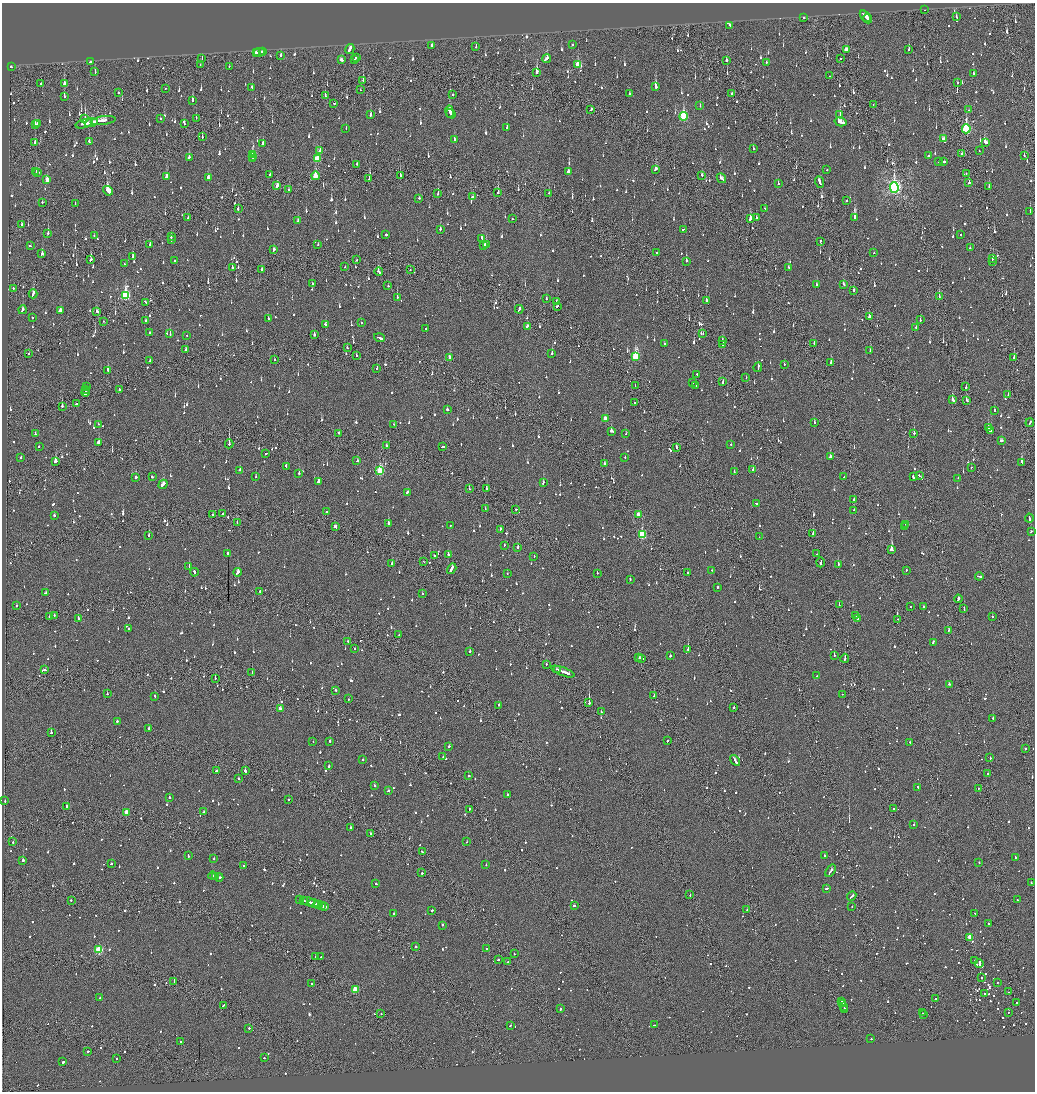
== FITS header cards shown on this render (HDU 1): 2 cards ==
NAXIS1  =                 2065
NAXIS2  =                 2179

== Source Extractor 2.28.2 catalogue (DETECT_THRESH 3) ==
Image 2065 x 2179 px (HDU 1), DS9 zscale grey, zoomed out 1/2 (1 PNG px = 2 x 2 image px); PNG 1037 x 1094 px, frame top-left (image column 1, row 2178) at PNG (2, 3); each listed source drawn as its Kron ellipse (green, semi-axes under 4 px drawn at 4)
Background -0.107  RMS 0.066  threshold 0.197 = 3 sigma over >= 5 px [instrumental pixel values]
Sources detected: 1878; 66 cannot appear on this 1/2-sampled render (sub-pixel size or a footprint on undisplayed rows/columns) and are neither listed nor drawn; of the other 1812, the 500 brightest by FLUX_AUTO listed and drawn (1312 fainter detections omitted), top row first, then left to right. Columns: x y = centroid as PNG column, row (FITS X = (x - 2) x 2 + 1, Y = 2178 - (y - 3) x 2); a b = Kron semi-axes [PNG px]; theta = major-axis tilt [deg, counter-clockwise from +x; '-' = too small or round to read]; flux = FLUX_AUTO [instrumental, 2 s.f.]
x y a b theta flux
925 10 2 1 - 200
865 16 7 2 -46 320
956 17 3 2 - 71
804 18 2 2 - 150
868 19 5 2 - 260
730 25 4 2 - 160
572 45 2 2 - 170
432 46 3 2 - 69
476 47 3 2 - 64
350 49 5 2 - 150
846 49 4 3 - 140
909 50 3 2 - 66
256 52 3 1 - 330
259 52 5 2 - 630
262 52 2 1 - 220
281 55 2 2 - 230
356 58 2 2 - 77
547 58 4 2 - 430
840 58 2 1 - 210
202 59 2 1 - 77
341 60 4 2 - 160
355 60 2 2 - 290
726 60 2 2 - 260
90 62 2 2 - 85
766 63 2 2 - 110
200 65 3 1 - 120
578 65 4 3 - 340
229 66 2 2 - 68
11 67 2 2 - 410
95 71 3 2 - 80
536 72 4 2 - 460
973 73 2 2 - 130
830 76 2 2 - 100
363 80 3 2 - 150
64 83 3 2 - 300
958 83 2 1 - 83
41 84 2 2 - 510
252 87 3 2 - 290
656 87 3 2 - 700
166 88 2 2 - 83
360 90 2 1 - 96
118 92 2 2 - 99
732 93 2 2 - 74
453 94 2 2 - 280
629 94 2 2 - 67
325 96 3 2 - 190
64 97 2 2 - 330
192 101 4 2 - 240
334 103 2 2 - 80
873 105 2 1 - 76
700 106 2 2 - 68
591 109 3 2 - 310
968 110 2 2 - 76
450 112 6 2 -81 230
451 114 5 2 - 190
840 114 3 2 - 180
370 115 3 2 - 110
684 116 4 3 - 1100
85 118 3 2 - 720
160 118 2 2 - 89
196 118 2 1 - 92
103 121 12 2 9 400
840 122 6 3 -14 290
91 123 6 2 16 590
37 124 3 2 - 99
84 124 9 2 15 380
184 124 3 2 - 90
35 125 2 2 - 210
507 127 3 2 - 67
346 129 2 2 - 65
966 129 4 3 - 1300
202 137 3 2 - 98
944 139 3 3 - 120
454 140 2 2 - 290
89 141 3 2 - 87
35 142 3 2 - 92
985 142 4 3 - 160
263 143 2 2 - 150
753 149 4 2 - 130
320 151 3 2 - 100
979 151 2 1 - 68
961 153 3 1 - 78
252 154 3 3 - 350
253 156 2 2 - 250
929 156 3 2 - 180
1024 156 2 2 - 69
189 157 3 2 - 76
253 159 3 2 - 240
317 159 4 3 - 380
939 162 2 2 - 100
944 162 2 2 - 230
357 164 2 2 - 72
656 169 4 2 - 200
827 170 2 1 - 100
36 172 2 2 - 72
38 172 2 1 - 64
568 172 2 2 - 850
966 173 2 1 - 75
270 174 2 2 - 70
400 175 2 2 - 180
702 175 2 2 - 87
315 176 4 2 - 290
167 177 4 3 - 150
208 178 3 2 - 91
721 178 5 2 - 240
369 179 2 1 - 68
47 180 3 2 - 190
819 182 6 2 -67 260
969 183 2 2 - 360
778 184 2 2 - 210
277 186 3 2 - 160
989 186 3 2 - 69
894 188 5 4 - 3800
289 189 3 2 - 110
108 191 5 2 - 2700
438 193 3 2 - 110
498 193 3 2 - 250
549 193 3 2 - 100
472 197 2 2 - 110
419 198 2 2 - 68
847 201 2 2 - 93
42 202 2 2 - 81
75 203 3 1 - 140
238 209 2 2 - 270
765 209 3 2 - 100
1030 211 2 2 - 75
188 217 2 1 - 150
756 218 2 2 - 160
855 218 3 2 - 1900
513 219 3 2 - 85
750 219 3 2 - 630
298 221 4 2 - 150
22 225 4 2 - 130
440 229 2 2 - 140
683 229 3 2 - 230
48 233 2 2 - 210
386 235 2 2 - 300
961 235 2 2 - 91
94 236 2 2 - 67
171 237 3 2 - 130
482 238 4 2 - 110
171 239 4 2 - 150
820 241 2 2 - 91
150 244 2 2 - 88
318 245 2 2 - 65
484 245 2 2 - 110
486 245 3 3 - 120
30 246 3 2 - 72
970 248 2 2 - 67
273 250 4 2 - 110
656 252 2 2 - 580
873 253 2 1 - 200
42 254 3 2 - 120
133 256 4 2 - 120
993 258 3 2 - 89
91 260 3 2 - 79
357 260 2 1 - 68
174 261 2 2 - 88
686 261 3 2 - 130
993 262 2 2 - 150
125 264 2 2 - 110
232 267 3 2 - 120
345 267 2 1 - 120
789 267 2 2 - 73
262 270 4 2 - 89
410 270 2 2 - 110
379 271 4 2 - 130
312 283 2 1 - 250
844 284 3 2 - 78
816 285 2 2 - 230
388 286 2 2 - 92
13 288 2 1 - 140
853 290 2 2 - 320
33 294 4 2 - 210
125 295 4 3 - 1200
939 296 2 1 - 75
397 297 3 2 - 100
546 299 3 2 - 85
706 300 3 2 - 100
556 301 2 2 - 82
145 302 4 2 - 200
557 306 3 2 - 70
519 309 4 2 - 200
22 310 4 2 - 140
60 311 3 3 - 120
97 311 3 2 - 120
869 316 3 2 - 130
32 318 2 2 - 93
269 318 3 2 - 70
146 320 2 2 - 66
920 320 2 2 - 64
103 321 2 1 - 75
361 323 2 2 - 100
325 325 3 2 - 79
527 326 2 2 - 170
916 327 2 2 - 74
426 328 2 2 - 78
150 332 2 2 - 86
170 333 3 2 - 91
703 334 3 2 - 130
187 335 2 2 - 310
314 335 2 2 - 300
379 338 5 2 - 250
722 341 2 2 - 110
814 343 2 2 - 170
664 344 2 2 - 75
723 345 2 2 - 160
347 348 2 2 - 66
186 350 4 2 - 100
870 351 3 2 - 93
29 353 2 2 - 71
552 354 2 2 - 310
356 355 2 1 - 80
635 356 4 3 - 780
450 357 3 2 - 93
1014 358 2 2 - 220
150 360 3 2 - 100
274 360 2 2 - 77
831 363 3 2 - 170
784 364 2 2 - 73
758 367 5 2 - 140
377 368 2 2 - 160
108 370 2 2 - 230
697 374 2 2 - 73
746 377 2 2 - 65
723 382 3 2 - 74
692 383 2 2 - 200
635 386 2 1 - 72
696 386 3 2 - 110
87 387 3 1 - 420
966 387 3 1 - 180
120 389 3 2 - 170
86 390 3 2 - 430
86 392 4 2 - 570
1008 394 2 1 - 72
953 400 3 2 - 300
966 400 3 2 - 100
76 403 2 2 - 180
635 403 2 2 - 100
62 406 3 2 - 120
447 409 2 2 - 160
994 411 2 2 - 150
605 419 3 2 - 150
814 422 2 2 - 140
1030 423 4 1 - 200
98 424 2 2 - 110
393 424 2 2 - 70
988 428 3 2 - 100
611 431 2 2 - 220
991 431 3 2 - 360
35 433 3 2 - 100
339 433 2 2 - 76
626 433 2 1 - 71
914 433 2 1 - 150
1001 441 3 2 - 170
98 442 2 2 - 320
229 444 4 2 - 84
731 444 2 2 - 69
39 446 2 2 - 150
386 446 2 2 - 83
442 447 3 2 - 65
677 447 2 2 - 130
266 454 2 1 - 69
20 457 3 2 - 67
625 457 2 2 - 110
830 457 3 2 - 390
56 461 3 2 - 450
357 461 2 2 - 80
1022 462 3 2 - 270
604 463 2 2 - 82
286 466 3 2 - 150
971 467 2 1 - 300
240 470 2 2 - 200
753 470 2 2 - 140
380 471 4 3 - 870
734 471 2 2 - 65
299 473 2 2 - 390
919 475 2 1 - 230
136 477 2 2 - 720
152 477 2 2 - 92
256 477 2 2 - 84
844 477 2 2 - 66
913 477 3 2 - 290
958 478 2 2 - 110
318 482 2 2 - 1600
543 483 3 2 - 130
163 484 5 2 - 200
469 489 2 2 - 66
487 489 3 2 - 93
407 492 4 2 - 110
854 499 2 2 - 78
756 503 2 2 - 78
485 509 2 2 - 69
516 509 2 2 - 120
854 510 2 2 - 120
326 512 2 2 - 160
222 514 2 2 - 69
638 514 3 2 - 140
212 515 2 2 - 87
54 516 2 2 - 83
1029 518 4 2 - 150
237 523 2 2 - 65
388 523 2 2 - 230
906 524 2 2 - 4100
451 525 2 2 - 140
335 527 3 2 - 270
905 527 2 2 - 470
500 529 2 2 - 67
1031 532 2 2 - 150
642 534 4 3 - 930
813 534 2 2 - 190
149 535 2 2 - 130
759 537 2 2 - 64
504 545 2 2 - 74
518 547 2 2 - 120
891 549 3 3 - 1200
227 553 2 2 - 150
816 554 2 1 - 150
434 555 2 2 - 170
448 555 2 2 - 380
534 556 2 2 - 67
424 562 3 2 - 66
820 562 5 1 - 190
392 563 2 2 - 89
838 564 2 2 - 690
189 567 2 2 - 320
452 569 5 2 - 300
712 570 2 2 - 71
906 570 2 2 - 110
194 572 4 2 - 270
238 572 4 2 - 310
688 572 2 1 - 90
597 573 2 1 - 100
507 574 2 2 - 74
979 576 4 2 - 190
630 579 2 2 - 68
718 587 2 2 - 97
260 591 2 2 - 150
46 593 4 2 - 200
422 594 2 2 - 110
958 599 4 2 - 150
16 605 2 2 - 94
839 605 2 1 - 76
910 606 2 2 - 130
923 607 2 2 - 210
964 609 3 2 - 240
856 615 2 2 - 86
49 616 3 2 - 90
54 616 3 2 - 72
992 616 2 2 - 120
858 618 2 2 - 67
78 619 2 2 - 140
897 619 2 1 - 100
129 629 2 2 - 120
949 630 3 2 - 76
399 635 2 2 - 73
348 641 2 2 - 85
933 642 3 2 - 83
354 649 2 2 - 74
688 649 2 2 - 1100
470 652 2 2 - 280
834 655 2 2 - 300
670 656 2 2 - 88
638 657 2 2 - 100
641 658 4 2 - 130
845 658 4 1 - 130
546 664 2 1 - 140
557 669 3 2 - 85
45 670 3 2 - 68
563 672 12 2 -20 440
252 673 2 1 - 270
817 676 2 1 - 65
215 678 2 1 - 180
949 684 3 2 - 78
336 690 2 2 - 140
107 694 2 2 - 80
842 694 2 1 - 71
155 696 3 2 - 150
654 696 2 1 - 160
348 699 2 2 - 68
589 703 2 2 - 2300
499 705 3 2 - 93
734 707 2 1 - 240
280 709 2 2 - 120
601 712 2 1 - 290
993 718 2 2 - 170
117 721 2 2 - 150
149 728 3 2 - 140
51 733 2 2 - 390
330 741 2 2 - 170
667 741 2 2 - 150
313 742 2 2 - 75
910 743 2 2 - 210
449 747 3 2 - 96
1025 749 2 2 - 92
443 757 2 2 - 64
990 758 2 2 - 81
362 760 2 2 - 64
735 760 6 2 -55 230
329 766 2 2 - 91
216 771 2 2 - 120
245 771 3 2 - 200
987 774 2 2 - 78
468 776 2 2 - 120
238 778 2 2 - 140
374 786 2 2 - 71
918 787 3 2 - 98
978 788 2 1 - 190
388 791 2 2 - 97
507 794 2 2 - 73
169 797 2 2 - 96
289 799 2 2 - 76
5 801 3 2 - 110
67 806 2 2 - 250
469 809 2 1 - 68
893 809 2 1 - 66
126 812 3 2 - 210
203 812 2 2 - 170
914 824 2 2 - 150
350 828 2 2 - 420
370 833 2 2 - 98
13 842 2 2 - 71
467 842 2 2 - 110
422 852 3 2 - 80
824 855 2 2 - 220
188 856 2 2 - 190
1015 857 2 2 - 85
214 858 2 2 - 67
23 860 2 2 - 450
979 863 2 2 - 190
111 864 2 2 - 65
486 864 2 1 - 83
243 866 2 2 - 180
831 871 7 2 56 260
422 873 2 2 - 150
213 876 4 2 - 180
216 876 2 1 - 94
219 877 4 2 - 430
1031 883 2 2 - 95
376 884 2 2 - 76
827 889 3 1 - 130
690 895 3 1 - 74
852 896 5 2 - 220
300 899 2 2 - 150
71 900 2 2 - 90
303 900 4 1 - 190
1017 900 2 2 - 150
308 902 7 2 -15 300
314 904 6 2 -16 220
319 905 3 2 - 140
575 905 3 2 - 210
322 906 3 2 - 140
852 906 2 1 - 83
325 907 3 2 - 150
432 910 2 2 - 120
747 910 2 2 - 94
394 913 2 2 - 180
975 914 2 2 - 160
988 923 2 2 - 120
442 925 2 2 - 320
970 937 3 2 - 260
416 947 2 2 - 240
487 948 2 2 - 130
99 950 3 3 - 850
514 954 2 1 - 66
316 956 2 2 - 140
321 957 2 1 - 70
498 960 2 2 - 380
975 960 2 2 - 64
508 962 2 1 - 83
979 963 4 2 - 600
981 978 2 2 - 160
174 981 4 1 - 160
997 982 2 2 - 65
312 984 2 2 - 110
355 990 3 3 - 470
1008 992 2 1 - 100
984 993 3 2 - 100
100 998 2 2 - 100
935 998 2 2 - 120
842 1001 2 2 - 120
843 1003 2 2 - 130
1017 1003 2 2 - 450
223 1005 3 2 - 90
844 1006 4 1 - 170
560 1009 3 2 - 540
845 1009 4 1 - 110
1008 1012 2 1 - 68
922 1013 2 1 - 110
381 1014 2 2 - 65
924 1014 2 2 - 230
510 1025 3 2 - 190
655 1025 3 2 - 120
249 1028 2 2 - 270
871 1039 2 2 - 150
181 1042 2 2 - 270
88 1051 3 2 - 130
264 1058 2 2 - 130
117 1059 2 2 - 77
63 1062 2 2 - 180
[1312 fainter detections neither listed nor drawn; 66 sub-pixel or undisplayed-footprint detections neither listed nor drawn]